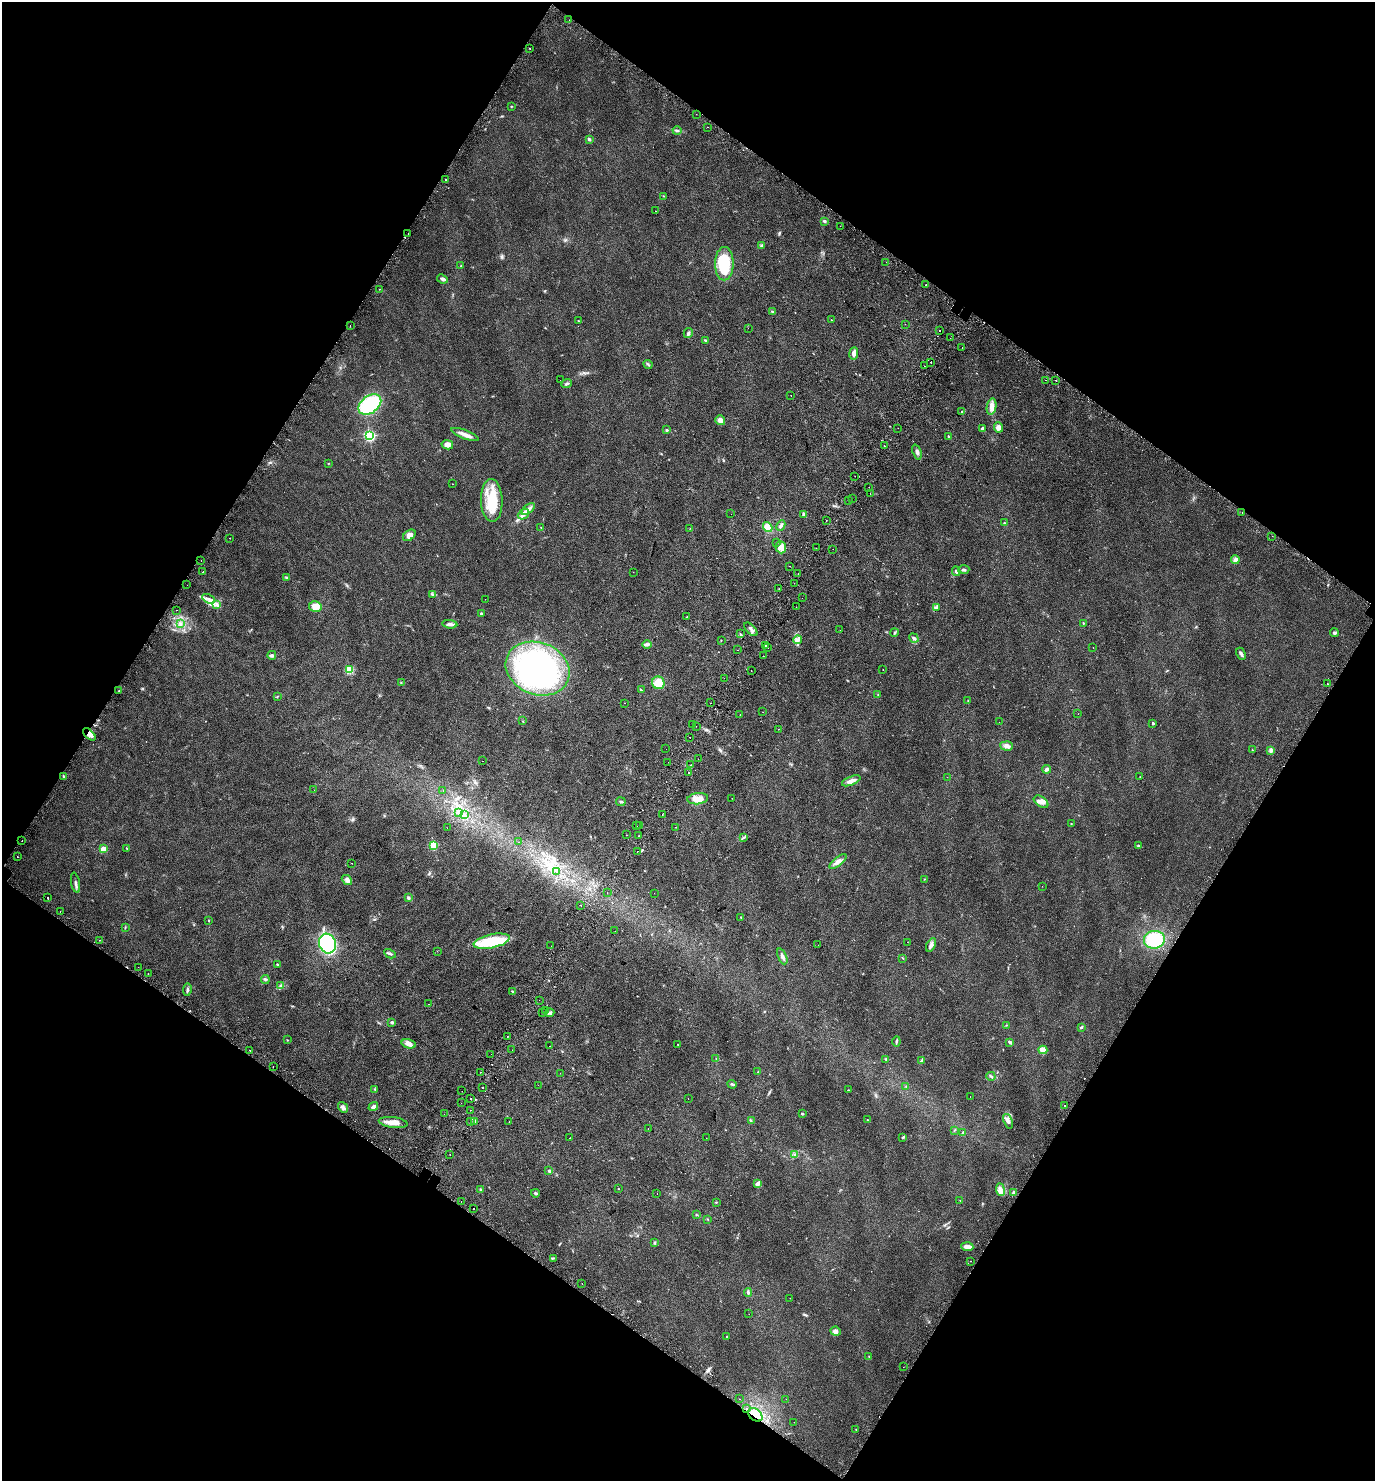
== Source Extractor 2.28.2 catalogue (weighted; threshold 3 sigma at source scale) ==
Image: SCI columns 269-5760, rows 66-5978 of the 6096 x 6036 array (HDU 1 of 3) = the unmasked area's bounding box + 8 px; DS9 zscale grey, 4 x 4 block average (1 PNG px = mean of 4 x 4 image px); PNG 1377 x 1483 px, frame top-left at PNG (2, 2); each listed source drawn as its Kron ellipse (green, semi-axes under 4 px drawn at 4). Shown black and unused: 48% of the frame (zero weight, under 2 of 3 exposures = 4% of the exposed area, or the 3 px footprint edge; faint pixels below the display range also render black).
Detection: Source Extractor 2.28.2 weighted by HDU 2 'WHT'. Background 0.0256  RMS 0.0054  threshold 0.0245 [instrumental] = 3 sigma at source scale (4.5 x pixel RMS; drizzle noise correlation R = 1.50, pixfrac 1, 0.0396/0.0396 arcsec/px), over >= 5 px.
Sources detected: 361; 1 inside a brighter object's white glare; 36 cosmic-ray / hot-pixel residue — neither listed nor drawn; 5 coinciding with a brighter row at this scale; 5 inside a brighter listed object's ellipse — not listed separately; the other 314 listed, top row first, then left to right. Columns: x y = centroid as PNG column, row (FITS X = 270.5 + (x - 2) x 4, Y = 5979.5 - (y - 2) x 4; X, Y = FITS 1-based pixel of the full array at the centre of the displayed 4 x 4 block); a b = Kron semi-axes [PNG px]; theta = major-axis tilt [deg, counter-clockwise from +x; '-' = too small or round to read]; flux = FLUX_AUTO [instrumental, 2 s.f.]
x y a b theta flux
569 20 2 2 - 0.63
530 48 2 2 - 17
511 106 3 2 - 1.9
696 114 2 2 - 0.54
707 127 2 2 - 2.5
677 131 4 3 - 5.3
589 139 3 3 - 5
446 180 2 2 - 4.2
663 196 2 2 - 1.1
656 211 2 2 - 0.68
824 221 3 3 - 4.7
840 226 2 2 - 1.5
408 234 2 2 - 0.65
761 245 2 2 - 2.3
886 262 2 2 - 0.72
724 264 16 9 89 120
461 266 2 2 - 1.4
442 279 5 3 - 7.1
926 285 2 2 - 18
379 289 2 2 - 0.65
772 312 4 2 - 3.5
831 320 2 2 - 0.96
578 321 2 2 - 1.3
905 324 2 2 - 1.1
350 325 2 2 - 2.5
748 328 2 2 - 1.8
940 331 2 2 - 4.6
688 333 5 3 - 7.1
950 338 2 2 - 0.56
705 340 3 2 - 3.2
962 347 2 2 - 0.66
854 353 6 4 82 11
931 362 2 2 - 3.6
648 364 5 2 - 3.2
924 366 2 2 - 1.3
560 380 2 2 - 0.76
1045 380 2 2 - 6.8
1056 380 2 2 - 7
567 383 5 2 - 4.9
791 396 2 2 - 0.94
370 404 13 8 38 200
991 407 8 5 80 17
962 412 3 2 - 3.4
720 420 5 4 - 15
998 427 5 4 - 14
898 428 2 2 - 0.52
982 428 4 3 - 5.3
667 430 2 2 - 8
465 434 15 3 -21 19
369 436 3 3 - 270
948 436 2 2 - 2.2
447 445 6 4 -13 14
884 446 2 2 - 10
917 452 8 3 -70 8.6
328 463 2 2 - 1.2
855 476 2 2 - 1.4
453 484 2 2 - 0.68
869 487 2 2 - 4.3
870 494 2 2 - 1.3
852 498 2 2 - 0.65
492 501 21 11 -88 100
848 501 2 2 - 0.6
528 509 8 3 39 11
1242 512 2 2 - 2.2
523 514 6 4 39 13
731 514 2 2 - 0.47
804 514 2 2 - 29
826 520 2 2 - 0.65
1004 523 3 2 - 2.3
781 525 6 2 63 5.9
768 527 5 4 - 37
541 528 2 2 - 1.2
690 528 2 2 - 0.69
409 535 7 4 38 15
1272 536 2 2 - 0.59
230 538 2 2 - 0.84
777 543 2 2 - 1.6
781 547 6 5 - 24
816 548 2 2 - 0.53
833 549 2 2 - 1.5
201 560 2 2 - 1.3
1235 560 4 4 - 12
789 566 2 2 - 2.1
964 570 5 2 - 5.6
203 571 2 2 - 1.4
956 571 5 3 - 6.2
633 572 2 2 - 0.53
798 574 2 2 - 1.5
286 577 3 2 - 3.3
794 583 2 2 - 0.33
187 585 2 2 - 2.9
779 589 2 2 - 1.3
433 595 3 2 - 2.6
802 598 2 2 - 2
209 599 7 2 -25 8.6
485 599 2 2 - 0.38
217 604 2 2 - 2.2
315 606 6 5 - 27
796 607 2 2 - 0.78
937 607 3 3 - 4.2
177 610 2 2 - 4.7
481 613 2 2 - 3
687 617 2 2 - 1.8
1083 623 2 2 - 1.6
180 624 4 3 - 7.1
450 624 7 3 -9 11
751 629 8 2 -47 6.9
840 630 2 2 - 0.39
894 633 4 2 - 3.4
1334 633 4 3 - 4
740 634 2 2 - 2
914 638 5 2 - 5.3
721 640 2 2 - 1.1
797 640 4 2 - 5.3
647 645 5 2 - 5.7
766 645 2 2 - 3.2
768 648 2 2 - 1.2
1093 648 2 2 - 1.5
738 650 2 2 - 5.7
1241 654 6 2 -62 8.2
272 655 4 3 - 5.7
763 656 2 2 - 3.9
538 669 33 26 -21 570
349 670 2 2 - 130
751 670 2 2 - 2.7
883 670 2 2 - 0.88
724 678 2 2 - 2.9
401 683 3 2 - 1.9
658 683 6 6 - 40
1327 684 2 2 - 2.2
119 690 2 2 - 2.5
641 690 3 2 - 1.9
878 695 2 2 - 1.6
278 696 2 2 - 0.92
968 701 2 2 - 1.3
624 703 2 2 - 0.63
710 703 2 2 - 2.5
763 712 2 2 - 0.65
1078 714 2 2 - 0.53
740 715 2 2 - 1.1
523 721 2 2 - 1.3
999 722 2 2 - 1.5
1153 723 2 2 - 6.9
693 725 2 2 - 5
696 726 2 2 - 1
778 729 2 2 - 1.4
89 734 8 4 -42 16
690 737 2 2 - 3.8
1007 746 6 4 -4 13
666 749 2 2 - 0.36
1252 750 2 2 - 1.1
1271 750 2 2 - 20
698 759 2 2 - 0.87
483 761 2 2 - 0.77
668 762 2 2 - 1.7
690 765 2 2 - 2.2
1046 769 4 3 - 9.1
689 773 2 2 - 5.6
64 777 2 2 - 1.9
947 777 2 2 - 1.6
1140 777 2 2 - 0.57
851 781 10 4 22 16
314 790 2 2 - 0.49
443 790 2 2 - 1.8
732 798 2 2 - 0.62
698 799 10 5 5 33
621 802 5 2 - 4.4
1041 802 8 5 -36 17
458 813 2 2 - 1.1
465 815 2 2 - 2.4
662 815 2 2 - 0.84
1071 824 2 2 - 1.4
637 826 2 2 - 3.8
639 826 2 2 - 1.3
675 827 2 2 - 1.9
447 828 2 2 - 1.1
626 835 2 2 - 1
639 836 2 2 - 0.58
743 838 3 2 - 2.6
22 841 2 2 - 1.1
518 842 2 2 - 0.36
434 845 2 2 - 130
1138 846 3 2 - 3.2
103 849 3 2 - 45
127 849 2 2 - 1.4
637 852 2 2 - 3.8
17 857 2 2 - 9.5
838 861 10 3 38 14
352 863 2 2 - 1.8
557 871 3 3 - 5
925 879 2 2 - 0.9
347 880 6 3 -40 12
75 883 10 2 -79 7.2
1042 886 2 2 - 0.89
607 892 2 2 - 1.4
654 893 2 2 - 0.45
48 898 2 2 - 4.2
408 898 3 3 - 5.5
581 905 2 2 - 0.64
60 911 2 2 - 0.88
741 917 2 2 - 1.3
209 920 2 2 - 1.8
125 928 2 2 - 1.6
615 931 2 2 - 0.55
99 940 2 2 - 5
1154 940 10 9 - 120
492 941 18 6 12 130
907 942 2 2 - 0.57
327 944 10 8 -71 290
818 945 2 2 - 0.37
931 945 7 3 62 9
551 946 2 2 - 0.65
437 951 2 2 - 0.58
390 954 6 2 -29 4.9
782 956 8 3 -66 9.1
903 958 2 2 - 1.2
277 964 2 2 - 2.5
138 967 2 2 - 0.36
148 974 2 2 - 2.6
265 980 4 3 - 4.1
280 986 3 2 - 3.6
187 990 6 2 81 5.5
512 991 2 2 - 6.1
539 1000 2 2 - 0.48
429 1004 2 2 - 1.5
546 1010 2 2 - 4.2
542 1013 2 2 - 2.1
550 1013 4 3 - 7.4
392 1022 3 2 - 4.1
1006 1025 2 2 - 1.4
1081 1027 3 2 - 3.2
507 1036 2 2 - 14
287 1040 2 2 - 1.6
896 1041 5 2 - 4.4
1010 1042 4 2 - 5.2
409 1044 7 4 -16 16
678 1044 2 2 - 1.6
550 1046 2 2 - 1.9
250 1050 2 2 - 15
512 1050 2 2 - 1.4
1043 1050 4 4 - 17
491 1054 2 2 - 1.6
716 1058 2 2 - 1.8
886 1059 3 2 - 2.7
922 1060 3 2 - 2.7
273 1066 2 2 - 2.2
481 1072 2 2 - 9.1
758 1072 2 2 - 2
560 1073 2 2 - 0.41
991 1076 4 2 - 4.4
732 1084 5 2 - 3.3
538 1085 2 2 - 0.64
906 1086 2 2 - 0.97
482 1087 2 2 - 2.6
375 1089 3 2 - 2.1
848 1090 2 2 - 1.4
462 1091 2 2 - 0.76
970 1097 2 2 - 0.6
688 1098 2 2 - 0.42
471 1099 2 2 - 3.6
461 1103 2 2 - 0.56
373 1106 5 3 - 9
1065 1106 2 2 - 1.6
343 1107 6 3 -52 9.1
471 1110 2 2 - 1.2
444 1114 2 2 - 0.55
802 1114 3 2 - 2.8
867 1120 2 2 - 1.3
751 1121 2 2 - 1.5
1008 1121 8 3 -70 12
471 1122 2 2 - 0.66
475 1122 3 2 - 12
509 1122 2 2 - 1.4
393 1123 14 5 -7 30
648 1128 2 2 - 1.6
954 1130 3 2 - 1.5
963 1133 3 2 - 1.8
903 1137 3 2 - 3.4
570 1138 2 2 - 1.6
706 1138 2 2 - 1.2
795 1154 3 2 - 3.3
450 1155 2 2 - 1.6
548 1171 2 2 - 1.3
758 1183 4 2 - 18
481 1189 3 2 - 2.8
618 1189 2 2 - 1.5
1000 1189 6 4 -84 13
1013 1192 2 2 - 17
535 1193 4 2 - 4
657 1194 2 2 - 1.5
960 1200 2 2 - 1.5
461 1202 2 2 - 1
716 1202 2 2 - 1.5
473 1209 2 2 - 2.9
696 1215 2 2 - 0.91
708 1219 2 2 - 1.6
654 1243 3 2 - 3
967 1247 6 3 -4 19
554 1258 2 2 - 1.4
970 1261 2 2 - 2.7
582 1283 2 2 - 2.3
748 1292 4 3 - 5
790 1298 2 2 - 0.84
749 1314 2 2 - 0.7
835 1331 5 4 - 11
727 1336 2 2 - 3.7
869 1356 2 2 - 1.1
903 1367 2 2 - 0.73
739 1399 2 2 - 1.9
786 1399 2 2 - 1.2
746 1409 2 2 - 3.7
755 1415 8 5 -40 48
794 1422 2 2 - 0.42
856 1429 2 2 - 1.3
Overlapping masked pixels (flux is a lower limit): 2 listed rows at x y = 746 1409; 755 1415
Diffuse or blended objects may show on this block-average render without a row.